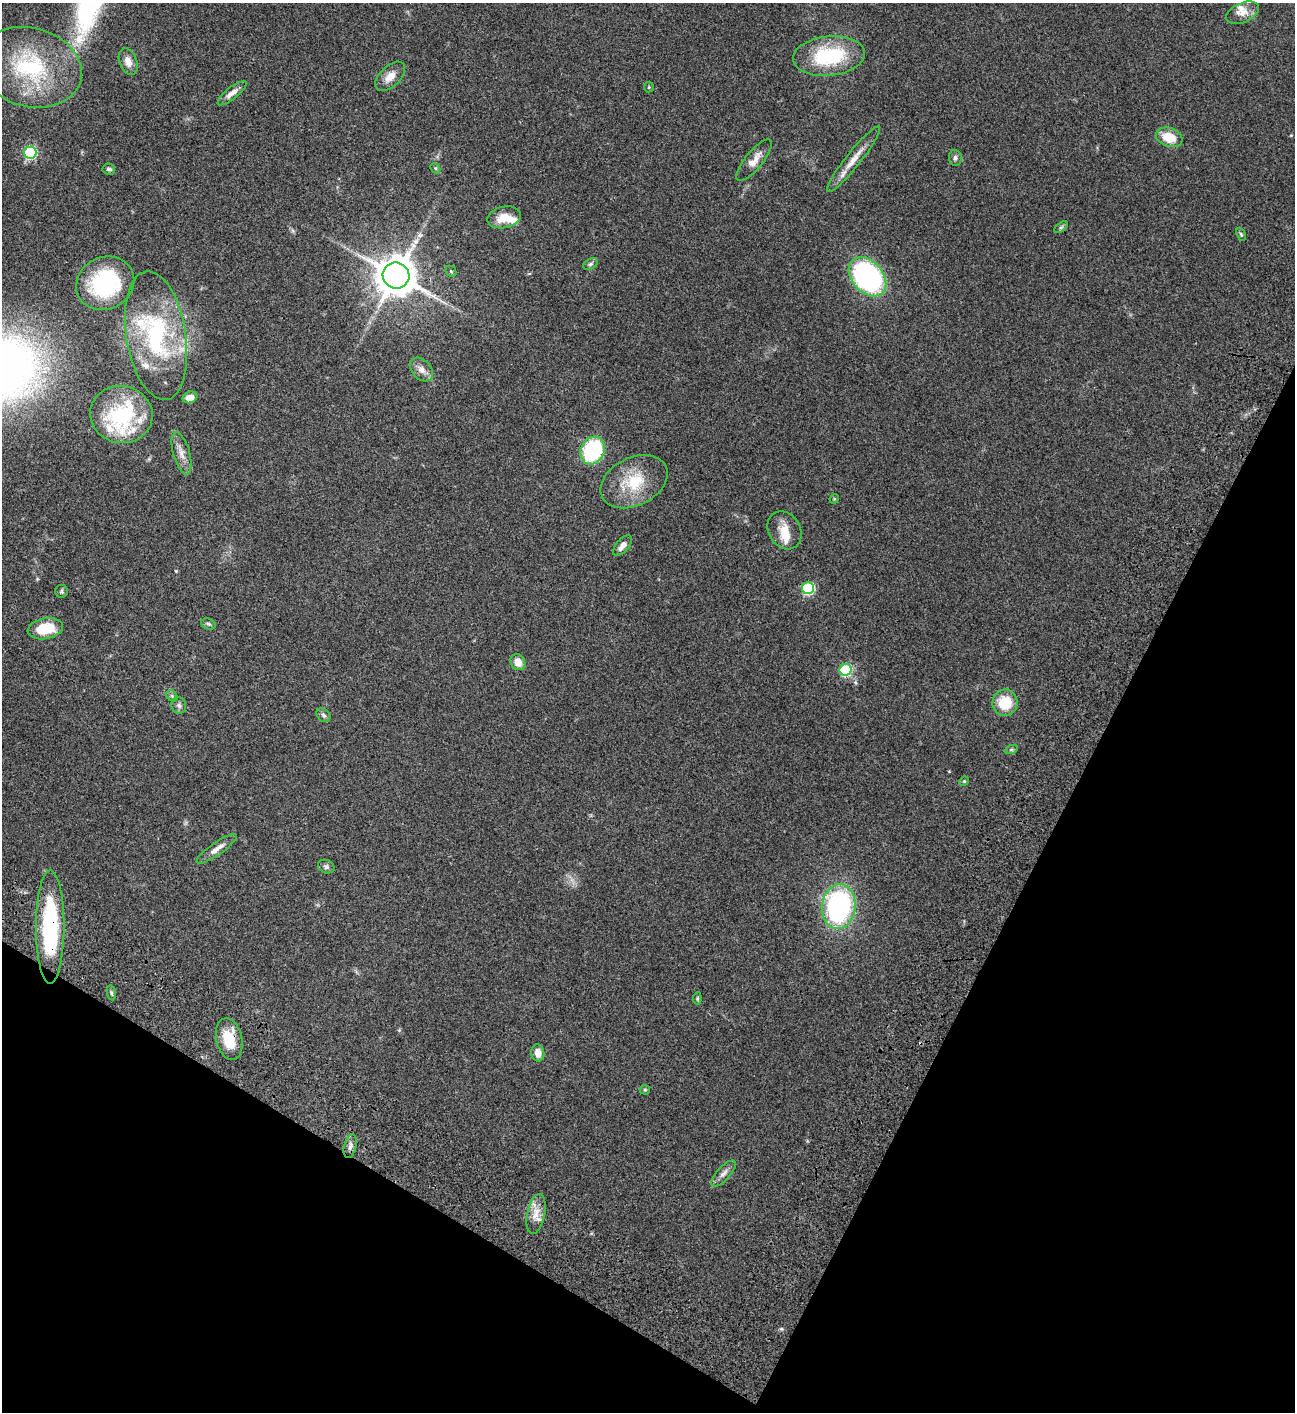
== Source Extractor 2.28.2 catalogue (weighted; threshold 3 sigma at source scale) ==
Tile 15 of 4 x 4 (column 3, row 4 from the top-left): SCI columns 3090-4382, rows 203-1612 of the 6050 x 6047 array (HDU 1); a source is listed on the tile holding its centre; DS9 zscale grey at full resolution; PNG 1297 x 1414 px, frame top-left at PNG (2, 3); each listed source drawn as its Kron ellipse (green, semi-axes under 4 px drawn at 4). Shown black and unused: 26% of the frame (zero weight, under 3 of 4 exposures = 13% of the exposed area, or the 3 px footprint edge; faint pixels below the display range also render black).
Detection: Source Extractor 2.28.2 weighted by HDU 2 'WHT'; one run over the whole footprint, this tile lists its part. Background 0.0649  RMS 0.0059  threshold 0.0264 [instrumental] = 3 sigma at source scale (4.5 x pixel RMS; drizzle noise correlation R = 1.50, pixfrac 1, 0.05/0.05 arcsec/px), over >= 5 px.
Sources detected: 67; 1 inside a brighter object's white glare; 1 cosmic-ray / hot-pixel residue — neither listed nor drawn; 9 inside a brighter listed object's ellipse — not listed separately; the other 56 listed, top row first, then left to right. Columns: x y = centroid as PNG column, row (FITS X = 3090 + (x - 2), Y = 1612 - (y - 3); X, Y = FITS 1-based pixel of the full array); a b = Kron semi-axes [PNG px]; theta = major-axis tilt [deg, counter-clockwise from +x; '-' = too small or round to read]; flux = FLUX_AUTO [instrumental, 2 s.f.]
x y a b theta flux
1242 13 17 9 24 5.3
829 56 36 19 6 41
128 61 14 8 -70 4.4
30 67 53 39 -15 56
390 76 18 10 44 6
649 87 5 5 - 0.67
232 93 18 6 39 3.9
1169 137 13 9 -20 12
30 153 6 6 - 65
955 158 8 6 -85 1.6
854 159 41 7 52 8.7
754 160 26 8 51 6.1
435 168 6 4 -45 0.7
109 169 6 5 - 1.3
504 217 17 10 14 8.6
1061 227 8 4 37 1
1241 234 7 4 -64 0.76
590 264 8 5 27 1.2
451 271 6 5 - 0.8
396 275 13 13 - 1400
867 277 22 15 -48 120
105 283 30 26 27 45
156 336 65 29 -81 68
421 370 13 9 -48 3.9
190 397 7 5 18 4.7
121 414 31 28 -11 35
593 450 14 11 63 55
181 453 22 8 -74 4.9
634 482 35 24 26 23
834 499 5 4 - 0.48
784 530 20 16 -58 8.5
622 546 12 6 49 3.4
808 588 6 6 - 53
61 591 6 6 - 0.95
208 624 7 5 -20 1.1
45 629 18 10 10 16
518 662 8 7 - 5.8
845 670 6 6 - 47
172 696 6 5 - 0.99
1005 703 13 12 - 15
179 705 8 7 - 1.8
323 715 8 6 -49 1.4
1011 750 7 4 19 0.83
964 781 5 4 - 0.64
217 849 24 6 35 4.7
326 867 8 6 -23 1.6
839 907 22 16 83 110
50 927 56 14 90 60
111 993 7 4 -82 0.86
697 998 6 4 84 0.72
229 1039 21 13 -77 15
538 1053 8 6 -81 5.2
645 1090 5 5 - 0.63
350 1146 12 6 77 2.4
723 1173 16 6 47 3.1
536 1214 20 9 79 6.3
Overlapping masked pixels (flux is a lower limit): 3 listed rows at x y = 396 275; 50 927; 229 1039